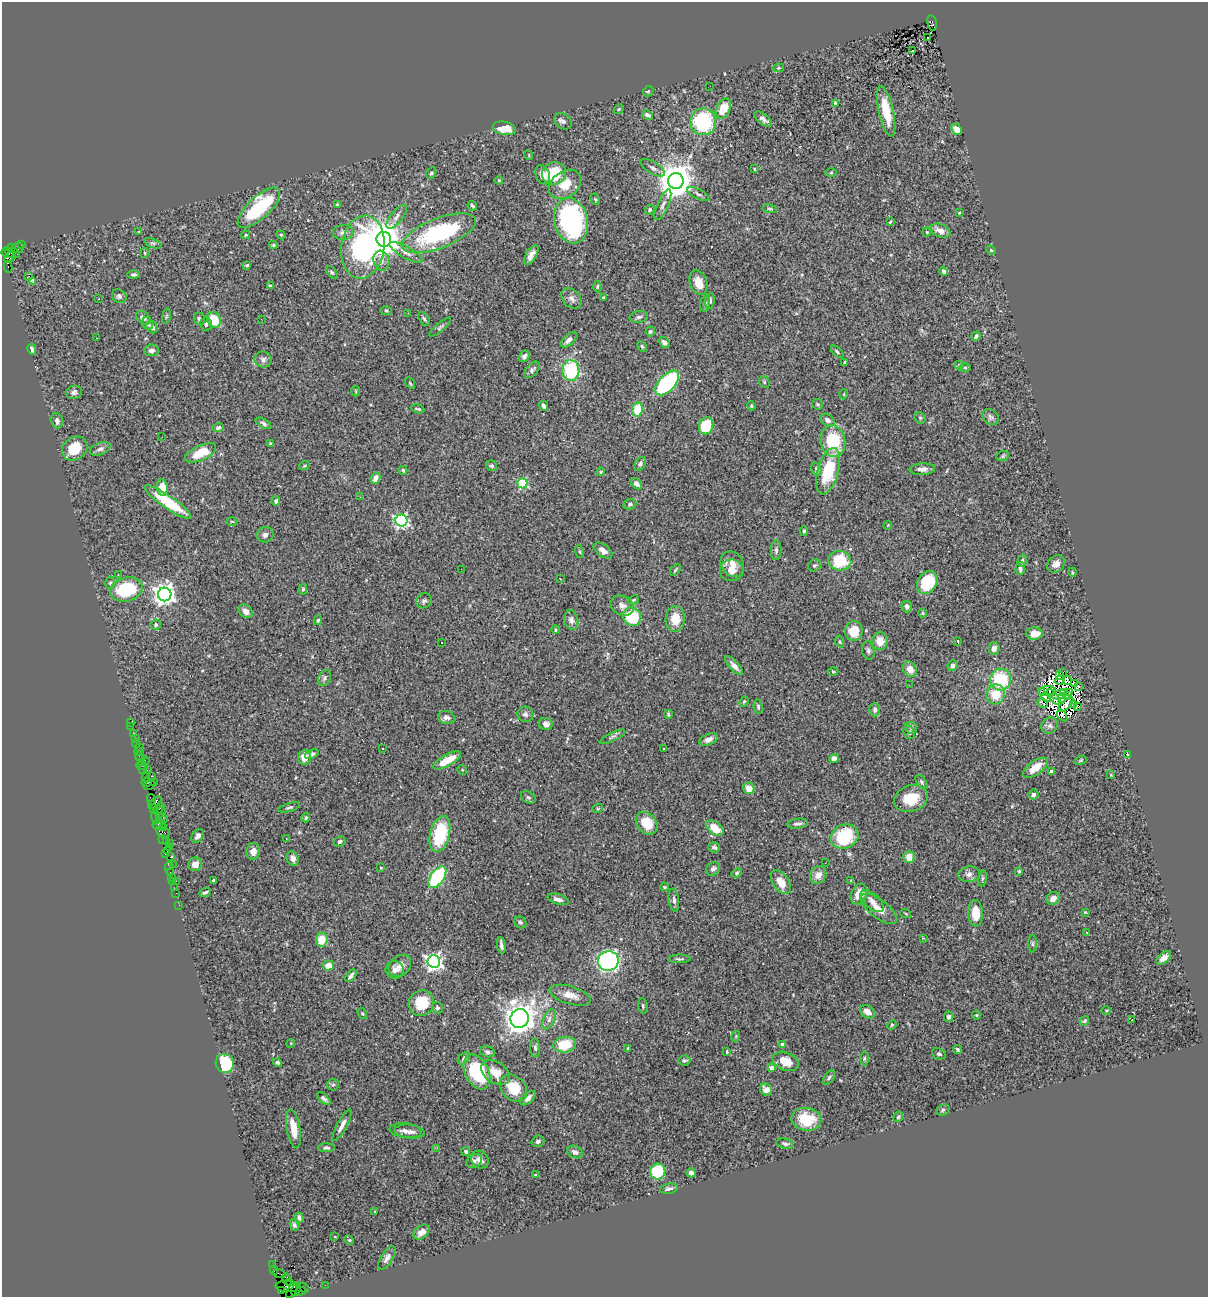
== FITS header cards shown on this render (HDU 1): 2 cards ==
NAXIS1  =                 1206
NAXIS2  =                 1295

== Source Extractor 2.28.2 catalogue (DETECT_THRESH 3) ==
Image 1206 x 1295 px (HDU 1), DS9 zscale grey, 1 PNG px = 1 image px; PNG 1210 x 1299 px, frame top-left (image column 1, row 1295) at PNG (2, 2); each listed source drawn as its Kron ellipse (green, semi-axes under 4 px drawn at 4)
Background 0.804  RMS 0.032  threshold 0.0967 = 3 sigma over >= 5 px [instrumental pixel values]
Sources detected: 434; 12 with non-positive FLUX_AUTO (blend fragments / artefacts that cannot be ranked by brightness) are neither listed nor drawn; the other 422 listed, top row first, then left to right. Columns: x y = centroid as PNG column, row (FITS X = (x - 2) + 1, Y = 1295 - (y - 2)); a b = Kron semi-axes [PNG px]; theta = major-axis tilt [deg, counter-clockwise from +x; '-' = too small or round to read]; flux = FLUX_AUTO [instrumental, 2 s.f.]
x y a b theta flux
932 23 7 4 -76 320
928 37 2 2 - 3.6
912 50 3 3 - 27
778 68 5 4 - 2.5
710 86 2 2 - 2.3
648 91 6 4 44 2.7
835 104 4 3 - 6.7
619 109 5 4 - 2.9
723 109 10 7 63 43
886 111 26 7 -78 57
647 115 6 4 -29 6.7
763 119 10 5 -39 11
563 121 9 7 -39 7.1
703 122 13 13 - 180
504 128 12 6 -10 44
957 129 6 5 - 15
529 155 5 3 - 1.6
653 168 14 6 -31 8.4
754 169 3 3 - 2.6
431 173 6 4 61 3.9
554 173 12 11 - 82
831 173 6 4 2 2.2
543 175 10 7 -63 15
499 180 4 3 - 2.4
676 181 8 7 - 5500
565 184 17 13 36 42
698 194 12 5 -27 6
595 199 6 3 -61 2.6
337 204 4 4 - 2.1
663 205 16 5 66 10
472 206 5 3 - 3.4
259 208 27 11 43 170
770 209 7 4 -13 3
650 210 5 4 - 4.1
959 213 4 3 - 1.7
397 217 14 6 52 11
571 221 23 16 -76 360
890 222 4 2 - 2.2
940 231 10 6 -24 20
139 232 3 3 - 2.8
927 232 4 4 - 2.3
343 233 10 7 2 9.6
439 233 39 14 21 260
246 235 4 3 - 2.6
281 235 4 4 - 2.3
384 239 7 7 - 6400
153 243 9 4 -21 4.7
22 245 3 2 - 25
273 245 4 3 - 2.7
12 247 3 3 - 78
363 247 31 21 82 360
18 248 6 5 - 150
991 250 5 4 - 2.6
406 252 18 6 -30 12
8 253 6 5 - 120
12 253 7 5 -20 310
144 253 5 3 - 2.2
531 255 11 5 59 14
10 257 6 3 44 180
381 261 10 8 -74 12
247 265 4 3 - 2.7
8 267 6 3 -81 72
944 271 5 4 - 5.9
332 272 7 4 -51 4
133 274 6 4 -1 5.3
29 276 2 2 - 460
33 281 4 3 - 21
699 283 13 8 -70 28
270 286 4 3 - 3.4
597 287 6 3 89 2.2
119 296 8 6 -37 6.3
571 298 11 8 -47 11
603 298 3 3 - 2.1
99 299 2 2 - 2.1
710 301 8 4 81 6.3
705 304 8 5 81 4.4
386 311 5 3 - 2.2
408 313 3 2 - 3
166 316 8 4 81 3
639 317 9 5 9 6.5
143 318 8 5 -39 9.3
199 319 6 5 - 4.2
261 319 2 2 - 1.2
424 319 7 4 -62 3.4
214 320 8 6 -63 66
148 324 6 5 - 6.6
206 324 7 6 - 5.8
152 327 7 5 -60 7
440 327 14 4 40 4.4
650 331 5 5 - 4.1
976 336 5 4 - 5
97 338 3 2 - 1.3
569 340 10 5 43 11
664 342 6 4 -43 8.5
642 347 6 4 -63 3.1
32 349 5 4 - 7.8
151 350 7 5 8 7.9
837 352 7 4 -44 4
524 356 6 5 - 7.3
263 360 8 8 - 7.7
845 362 3 3 - 4.2
959 365 4 4 - 2.1
965 367 5 3 - 2.5
532 370 10 5 48 6.2
571 370 10 8 -86 140
764 382 6 5 - 3.1
410 383 6 3 -55 2.5
667 383 15 8 47 260
356 391 5 3 - 1.9
74 392 8 6 12 7.5
844 394 5 3 - 1.6
817 404 5 5 - 3.8
544 406 5 3 - 7.1
751 406 4 3 - 2.5
418 409 7 3 -16 3.5
637 409 7 5 82 52
991 417 9 7 -46 6.3
920 418 6 5 - 3.4
828 420 8 5 -38 10
57 421 8 5 -79 9.2
263 423 9 4 -29 4.7
706 426 8 7 - 87
218 427 6 4 19 6
162 437 2 2 - 1.2
833 441 16 12 -80 110
270 443 4 3 - 2.3
75 448 13 11 39 49
100 449 11 6 22 7.7
201 453 16 7 24 53
1003 456 6 5 - 3.3
640 464 7 5 55 6.1
304 466 5 3 - 1.9
492 466 6 5 - 4.4
816 469 7 5 -70 5.2
922 469 13 5 2 11
403 470 4 3 - 3.8
828 471 24 10 74 100
601 472 4 3 - 2.6
375 478 6 4 65 13
522 483 5 5 - 170
637 484 6 4 -48 7.7
162 488 8 5 -82 39
360 497 3 2 - 2.1
276 501 4 4 - 5.3
168 502 28 6 -34 100
630 504 6 5 - 4.7
401 520 6 6 - 470
232 521 5 3 - 2
888 525 4 3 - 1.7
804 531 4 4 - 2.8
265 535 8 7 - 9.3
603 550 11 6 -35 13
776 550 10 5 86 5.7
580 552 6 3 -72 2.6
840 561 11 9 -13 84
1022 561 6 4 75 4
732 564 13 11 -58 21
1056 564 10 7 44 14
815 565 7 5 34 4.6
461 569 2 2 - 2.2
1020 569 6 5 - 6.3
675 570 6 3 46 2.8
732 570 11 11 - 23
1072 572 4 3 - 2.1
118 575 3 2 - 1.6
561 579 3 2 - 1.4
927 582 12 9 57 84
110 583 6 4 76 3.5
126 589 16 12 16 120
303 589 5 4 - 3.7
165 594 7 7 - 1600
634 600 6 4 27 2.7
424 601 8 7 - 5.6
622 606 12 9 -28 12
907 607 6 5 - 8.4
246 611 8 6 -44 11
923 613 5 3 - 2.1
632 617 9 8 - 89
675 619 13 9 88 37
318 620 5 3 - 2.9
571 620 10 7 -77 8.5
156 625 5 5 - 3.8
556 630 4 4 - 2.9
854 631 10 9 - 44
1034 633 8 6 -1 23
880 641 8 8 - 27
958 641 3 3 - 1.7
840 642 6 4 -71 2.6
441 643 2 2 - 1.5
994 648 6 5 - 11
868 651 9 6 -80 6.2
734 666 12 4 -47 13
952 666 5 5 - 7.9
910 669 8 6 -59 21
833 672 5 3 - 2.1
1063 672 2 2 - 1.1
1059 675 4 2 - 2.4
324 678 8 6 65 5.7
1001 680 11 10 - 110
1060 680 5 2 - 3.1
1067 680 4 3 - 0.57
1075 683 4 3 - 2.6
909 685 3 2 - 3.2
1079 686 3 2 - 3.1
1041 691 3 2 - 5.2
1047 691 8 5 10 4.1
1064 692 4 2 - 1.8
1070 693 4 2 - 0.26
996 694 10 9 - 49
1059 695 7 4 20 3.1
1067 695 3 2 - 1.7
1046 697 5 4 - 1.5
1054 697 9 4 -52 6.3
1062 698 4 2 - 4
744 702 5 4 - 2.8
1043 703 6 3 -28 2.2
1066 704 9 3 45 1.1
1073 704 4 2 - 0.76
758 707 7 4 -82 3.8
1078 707 4 2 - 3.7
875 710 7 5 -89 6.8
525 714 8 8 - 6.6
668 714 4 3 - 3.2
1062 715 6 4 -55 8.9
446 717 8 6 -13 8.8
130 722 2 2 - 7.9
546 724 7 6 - 10
131 726 2 2 - 3.1
1050 726 8 7 - 8.5
911 728 6 5 - 4.3
909 732 7 5 -61 3.8
133 733 3 2 - 41
612 737 14 3 26 5.1
135 738 2 2 - 10
708 739 10 5 23 11
136 743 4 3 - 69
139 747 2 2 - 6.6
663 748 2 2 - 2.1
383 749 3 3 - 4.9
139 752 5 3 - 23
312 754 7 4 22 5.8
1127 754 4 3 - 2.5
140 757 6 3 -58 65
305 757 7 6 - 19
834 759 5 4 - 12
145 760 2 2 - 210
447 760 15 5 29 52
1081 760 6 3 31 2.3
141 762 3 2 - 45
142 766 6 3 -9 34
1035 768 14 7 35 30
143 769 2 2 - 41
147 770 3 2 - 5.8
462 770 5 4 - 2.6
1051 771 4 3 - 11
1111 775 3 3 - 1.9
152 776 3 2 - 100
145 778 3 2 - 24
154 782 3 2 - 63
922 782 8 4 -54 4.1
147 783 5 3 - 32
149 785 6 3 26 82
749 788 6 5 - 21
1033 794 5 5 - 5.6
528 797 8 5 -29 4.5
911 798 17 13 20 55
151 799 5 3 - 87
155 802 8 3 39 130
289 807 11 4 16 4.2
153 808 3 2 - 33
598 808 5 3 - 2
159 809 7 4 48 120
161 812 5 4 - 190
156 817 7 3 -79 120
306 818 4 4 - 3.1
162 819 6 2 -18 64
647 823 13 9 -49 50
159 824 6 5 - 190
798 824 10 5 7 6.4
163 827 3 2 - 38
715 828 10 6 -37 40
163 832 7 5 -33 210
440 834 18 9 76 130
198 836 7 5 53 7.6
845 836 14 12 24 140
286 838 3 2 - 3.1
163 840 3 3 - 39
340 841 6 5 - 5
166 842 3 3 - 27
170 843 2 2 - 15
169 847 2 2 - 46
714 847 6 5 - 5.7
167 850 3 2 - 33
253 851 8 6 78 16
165 854 3 3 - 29
171 857 3 3 - 78
909 857 6 5 - 18
293 858 7 6 - 9.9
825 863 3 2 - 2.8
173 864 3 2 - 32
195 864 7 6 - 17
170 868 7 3 -84 71
381 868 3 3 - 2.2
713 869 7 6 - 8.4
1019 871 4 4 - 2.3
171 872 3 3 - 29
737 873 5 4 - 3.1
969 874 11 7 9 11
818 875 9 7 56 18
172 877 3 2 - 53
437 877 12 6 56 240
982 878 8 4 81 4
213 880 4 3 - 2.7
172 881 3 2 - 60
176 881 2 2 - 47
851 881 3 3 - 2.3
781 882 13 8 -58 28
174 887 3 2 - 25
664 887 4 3 - 2.1
205 892 6 3 25 4.6
176 893 2 2 - 23
859 894 11 7 62 24
1053 898 7 6 - 13
558 899 11 5 -17 11
674 900 11 5 -82 6.5
872 901 14 7 -43 13
179 905 2 2 - 13
879 909 22 9 -38 23
1085 912 3 3 - 1.8
975 913 13 7 -88 43
906 914 5 3 - 1.7
520 922 6 5 - 4.5
1087 932 3 3 - 2.8
923 938 3 3 - 1.6
322 940 7 6 - 42
1032 944 9 4 -89 4
501 945 8 3 -81 6.9
1164 958 8 5 42 10
679 959 11 4 0 4.4
608 961 10 9 - 490
434 962 6 6 - 890
328 965 5 5 - 24
400 966 12 9 40 15
395 970 9 8 - 14
351 976 7 3 51 7.1
570 995 21 9 -17 23
421 1003 13 12 - 65
643 1006 8 5 -81 3.9
437 1008 6 5 - 4.6
1106 1010 4 3 - 1.9
867 1012 8 6 -37 17
362 1013 6 4 -59 2.6
976 1015 4 4 - 2.4
949 1017 5 4 - 7.7
519 1019 9 9 - 2300
549 1019 11 5 66 9.3
1131 1020 3 2 - 4.8
1084 1021 5 4 - 3.4
892 1025 5 4 - 2.6
736 1036 5 3 - 2.3
291 1043 4 3 - 1.8
782 1044 4 3 - 11
565 1045 11 8 7 65
535 1048 9 5 -84 5.4
628 1048 3 3 - 2.7
958 1050 4 3 - 3.2
487 1052 7 5 -15 5.5
727 1052 3 2 - 2.1
939 1054 7 5 -25 5
464 1058 7 5 46 5
864 1058 7 3 90 2.9
684 1060 6 5 - 4.2
786 1061 13 9 -22 39
277 1062 4 3 - 4.1
225 1063 10 9 - 97
772 1068 4 4 - 23
477 1072 18 12 -64 140
495 1072 15 10 -34 29
829 1078 8 4 54 4.3
333 1085 6 5 - 4
513 1088 15 11 -43 53
766 1090 6 5 - 15
324 1098 8 4 -41 5.1
528 1098 9 5 43 9.2
943 1110 7 5 20 4.3
898 1117 5 4 - 4.2
806 1119 15 11 -10 64
342 1125 18 5 62 15
294 1129 20 6 -80 34
406 1131 16 7 -6 13
410 1132 15 7 -7 11
538 1141 6 5 - 4.7
785 1144 9 5 -12 5.4
326 1148 8 4 1 5.2
437 1148 2 2 - 25
466 1152 5 4 - 3.7
575 1152 8 6 -24 7.4
480 1159 9 8 - 12
474 1161 8 6 33 5.6
658 1171 8 7 - 98
691 1173 4 4 - 8.9
536 1175 3 3 - 3.9
669 1189 9 5 9 6.1
375 1212 3 3 - 1.8
299 1218 5 3 - 5
294 1225 6 4 -65 4.7
421 1232 9 6 40 19
335 1237 2 2 - 1.5
349 1240 5 4 - 2.7
387 1258 13 5 59 9.5
273 1265 2 2 - 10
274 1270 4 2 - 29
279 1273 6 2 -19 19
287 1279 6 4 -58 230
290 1282 4 3 - 530
325 1285 2 2 - 12
287 1286 11 5 -4 190
304 1288 5 2 - 48
296 1289 7 4 70 160
282 1290 3 3 - 110
292 1291 8 2 57 43
301 1291 5 3 - 56
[12 non-positive-flux detections neither listed nor drawn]